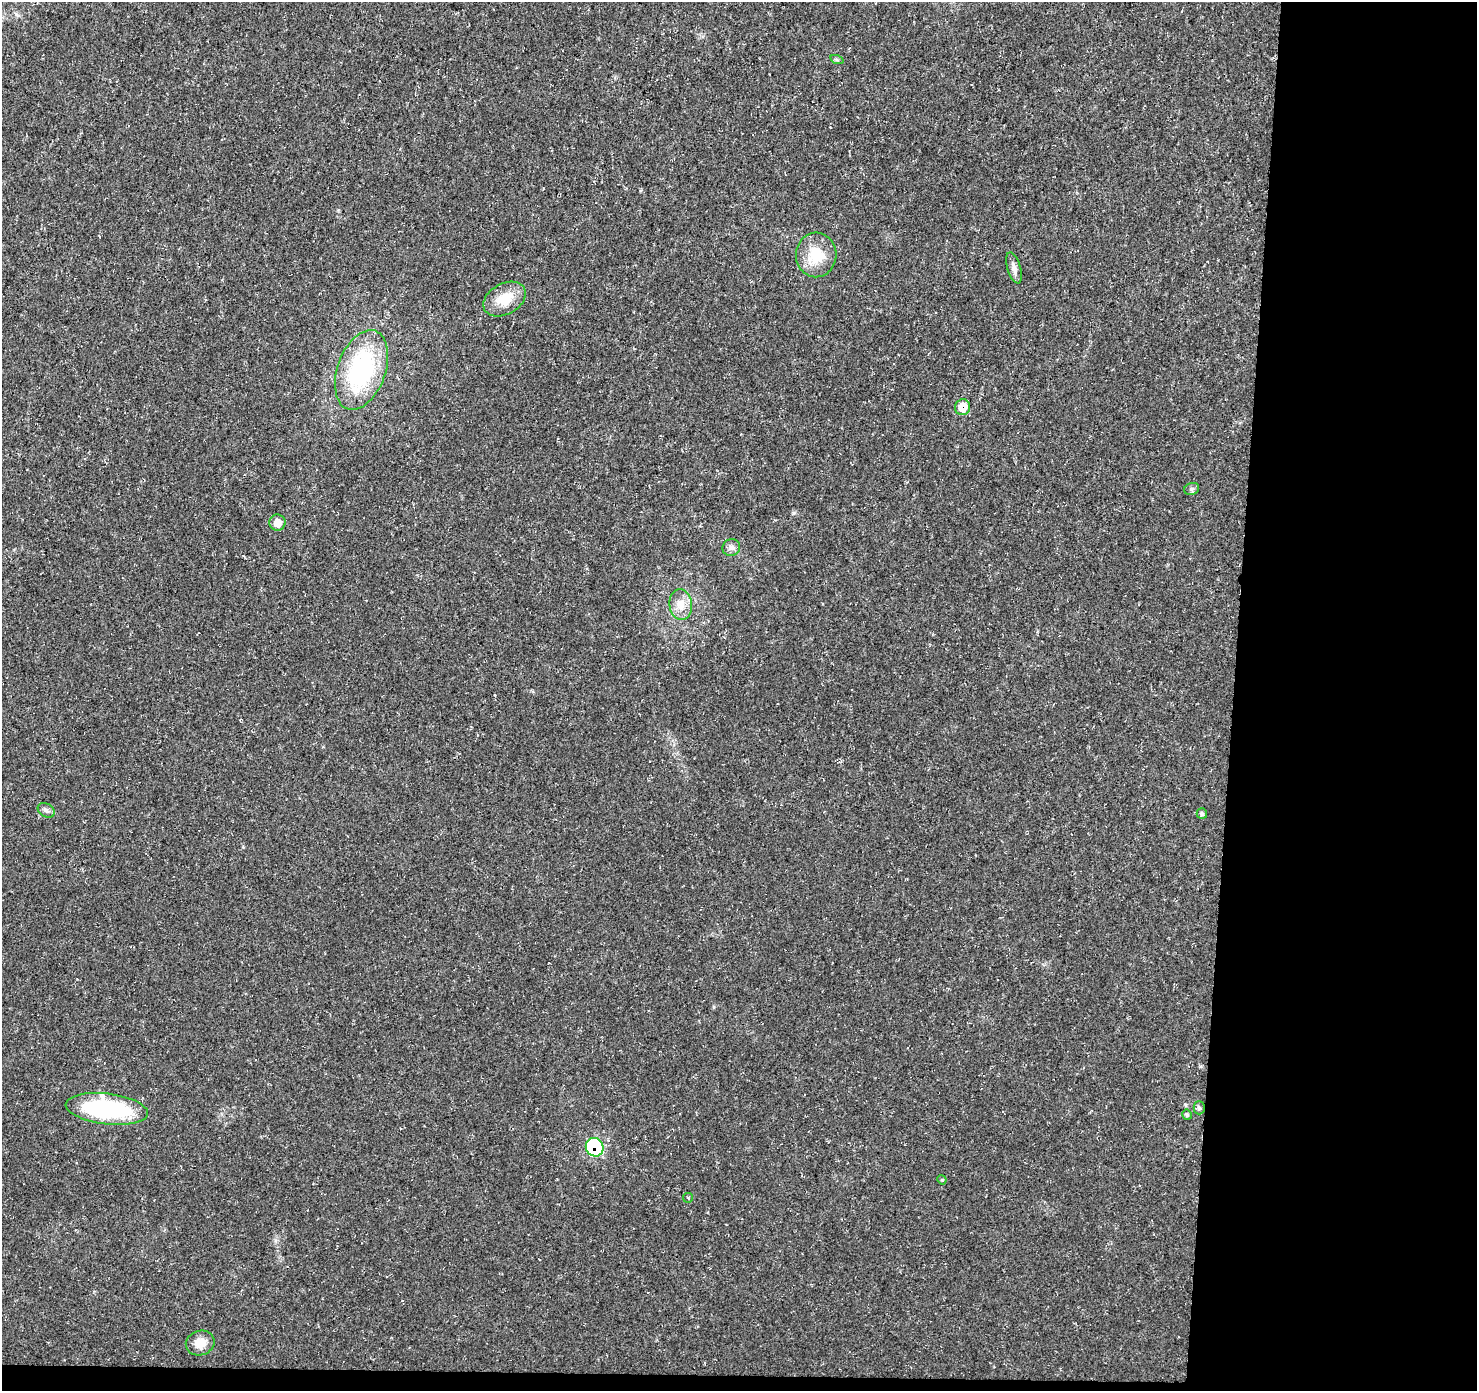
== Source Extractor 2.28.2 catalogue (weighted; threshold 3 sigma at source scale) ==
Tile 9 of 3 x 3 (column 3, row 3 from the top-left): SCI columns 2950-4424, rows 228-1616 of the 4431 x 4671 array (HDU 1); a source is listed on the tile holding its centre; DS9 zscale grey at full resolution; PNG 1479 x 1393 px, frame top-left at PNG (2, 2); each listed source drawn as its Kron ellipse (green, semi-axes under 4 px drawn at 4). Shown black and unused: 18% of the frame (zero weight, under 3 of 5 exposures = <1% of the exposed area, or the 3 px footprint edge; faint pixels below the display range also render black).
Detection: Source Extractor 2.28.2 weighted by HDU 2 'WHT'; one run over the whole footprint, this tile lists its part. Background 0.0139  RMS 0.0031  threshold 0.0138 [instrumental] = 3 sigma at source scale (4.5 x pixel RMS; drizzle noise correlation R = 1.50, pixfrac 1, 0.0396/0.0396 arcsec/px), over >= 5 px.
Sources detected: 19; all 19 listed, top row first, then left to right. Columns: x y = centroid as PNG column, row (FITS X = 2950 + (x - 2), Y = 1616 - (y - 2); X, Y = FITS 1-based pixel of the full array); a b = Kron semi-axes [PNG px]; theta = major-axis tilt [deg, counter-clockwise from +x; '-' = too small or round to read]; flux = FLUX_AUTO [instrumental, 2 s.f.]
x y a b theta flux
837 60 7 4 -19 0.5
816 255 22 20 88 9.7
1014 268 16 6 -73 1.8
505 299 22 15 29 7
361 370 41 24 70 40
963 407 8 7 - 6
1192 489 8 6 21 0.69
277 523 8 8 - 3.2
731 547 9 8 - 1.2
681 605 15 11 -84 3.7
46 810 9 6 -31 0.96
1202 814 5 5 - 0.72
1199 1108 6 5 - 0.74
107 1109 41 15 -7 37
1187 1115 5 5 - 0.69
595 1147 9 8 - 31
942 1180 5 4 - 0.27
688 1198 5 5 - 0.5
200 1343 14 12 19 3.9
Overlapping masked pixels (flux is a lower limit): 2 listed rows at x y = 963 407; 595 1147
Unlisted compact peaks at least as high as the median listed source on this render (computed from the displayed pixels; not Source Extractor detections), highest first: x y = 794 513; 1185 1104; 243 847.